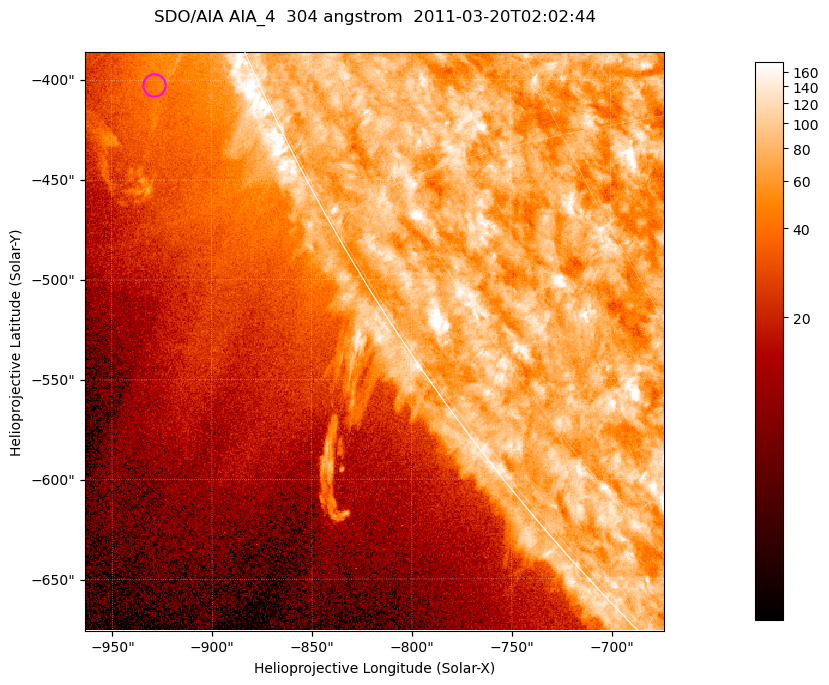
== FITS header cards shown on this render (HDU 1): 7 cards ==
TELESCOP= 'SDO/AIA '           / For AIA: SDO/AIA
INSTRUME= 'AIA_4   '           / For AIA: AIA_ATA1, AIA_ATA2, AIA_ATA3 or AIA_AT
WAVELNTH=                  304 / [angstrom] Wavelength
WAVEUNIT= 'angstrom'           / Wavelength unit: angstrom
DATE-OBS= '2011-03-20T02:02:44.125' / [ISO] Date when observation started; ISO 8
CTYPE1  = 'HPLN-TAN'           / CTYPE1; Typically HPLN
CTYPE2  = 'HPLT-TAN'           / CTYPE2; Typically HPLT

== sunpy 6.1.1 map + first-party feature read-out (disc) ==
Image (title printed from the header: SDO/AIA AIA_4  304 angstrom  2011-03-20T02:02:44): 483 x 483 px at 0.6 arcsec/px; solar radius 964 arcsec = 1606 px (partial field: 1.2% of the solar disc is inside the frame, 43% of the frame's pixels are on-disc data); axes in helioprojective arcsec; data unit not stated in the header (colour bar unlabelled)
Orientation: roll -0.132 deg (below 1 deg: not rotated)
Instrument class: DISC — disc imager (sunpy class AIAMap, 304 A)
Bright regions (active regions / flare kernels): reference = the on-disc median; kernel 5 px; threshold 5 sigma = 101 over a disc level ~75.8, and >= 1.15x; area >= 233 px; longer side >= 6 px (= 3.6 arcsec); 0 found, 0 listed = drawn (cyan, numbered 1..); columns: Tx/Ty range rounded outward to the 2 arcsec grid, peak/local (2 s.f.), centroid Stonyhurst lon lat
Off-limb structures (1.02-1.3 R_sun): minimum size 116 px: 8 found; the strongest spans PA ~110..115 deg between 1.03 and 1.07 R_sun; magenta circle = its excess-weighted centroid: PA ~115 deg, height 1.05 R_sun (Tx ~-928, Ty ~-402 arcsec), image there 1.6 x the reference